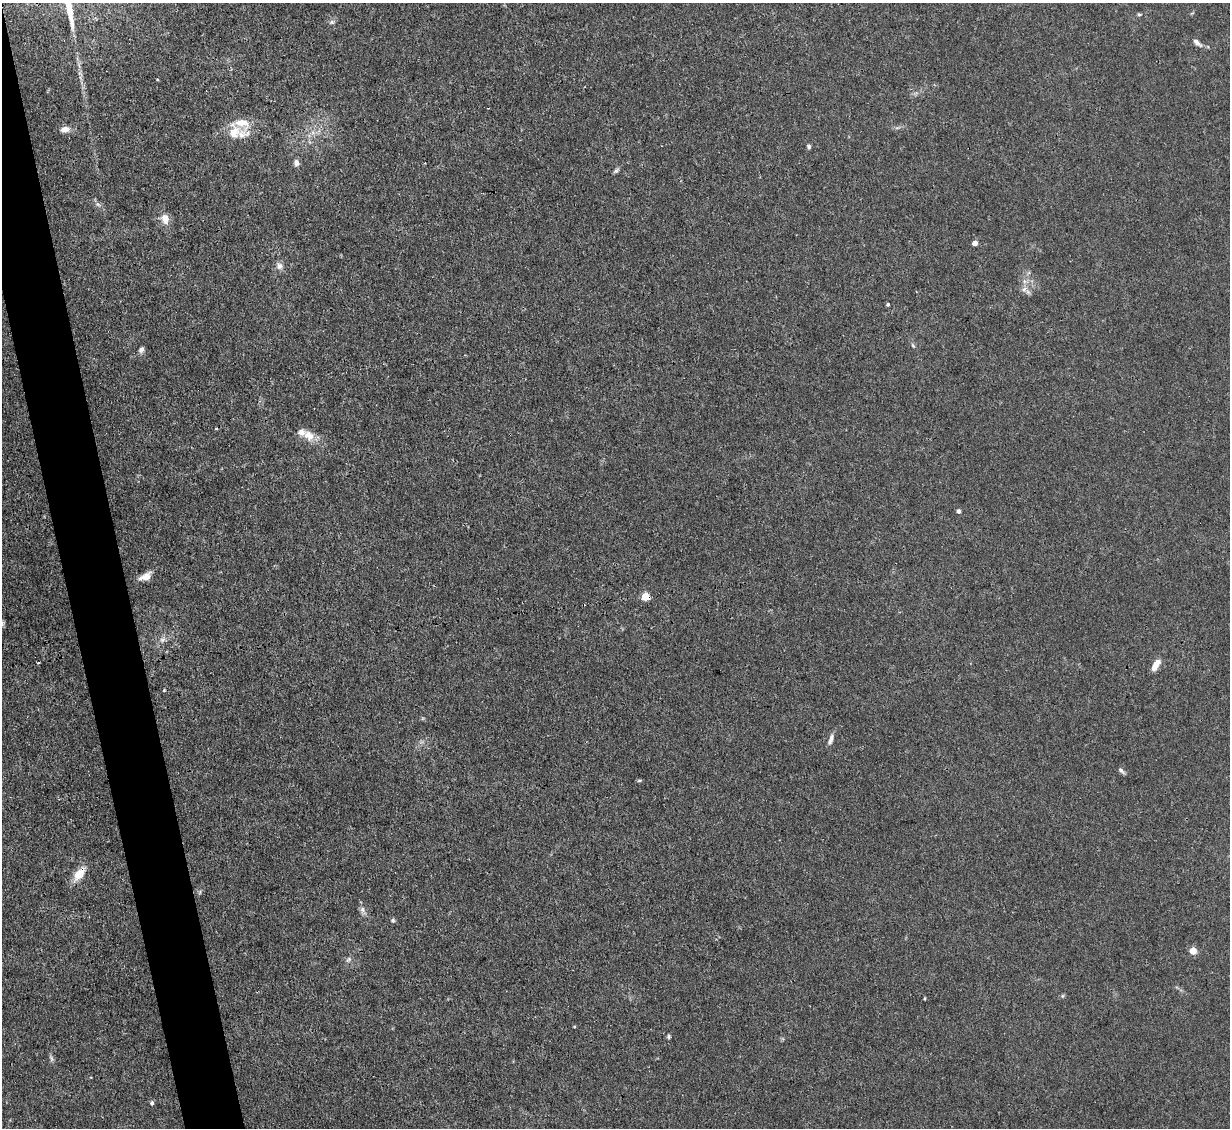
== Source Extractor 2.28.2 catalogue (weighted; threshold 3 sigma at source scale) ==
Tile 11 of 4 x 4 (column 3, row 3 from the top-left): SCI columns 2455-3682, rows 1375-2500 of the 4909 x 4883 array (HDU 1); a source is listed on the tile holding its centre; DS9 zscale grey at full resolution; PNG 1232 x 1130 px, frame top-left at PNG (2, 3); no overlay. Shown black and unused: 4% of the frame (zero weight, under 3 of 4 exposures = <1% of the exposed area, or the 3 px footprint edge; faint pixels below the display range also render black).
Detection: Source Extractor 2.28.2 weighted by HDU 2 'WHT'; one run over the whole footprint, this tile lists its part. Background 0.0355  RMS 0.003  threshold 0.0133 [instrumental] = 3 sigma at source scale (4.5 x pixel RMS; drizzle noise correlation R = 1.50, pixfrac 1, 0.05/0.05 arcsec/px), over >= 5 px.
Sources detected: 46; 1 long thin detection or spike segment (spike, bleed or trail) — not listed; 3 inside a brighter listed object's ellipse — not listed separately; the other 42 listed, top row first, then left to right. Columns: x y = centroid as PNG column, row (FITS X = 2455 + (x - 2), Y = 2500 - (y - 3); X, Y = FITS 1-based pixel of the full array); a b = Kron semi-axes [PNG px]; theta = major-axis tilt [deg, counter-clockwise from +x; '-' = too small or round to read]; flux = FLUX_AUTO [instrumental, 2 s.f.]
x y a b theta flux
1139 14 6 4 -9 0.41
332 22 8 6 14 0.75
1197 43 14 6 -42 1.4
157 80 3 2 - 0.34
242 123 27 17 -20 5.8
65 129 11 7 10 2.2
809 147 6 5 - 0.57
296 163 8 6 -78 1.2
616 171 9 5 41 0.65
98 204 7 4 -44 0.73
165 219 13 9 -79 3
975 243 4 4 - 2.2
279 266 9 9 - 1.5
1024 281 7 4 -72 0.78
1024 289 7 6 - 1
888 304 4 3 - 0.47
913 345 6 4 -57 0.47
141 349 8 6 50 1
309 436 17 12 -37 3.7
958 511 4 4 - 1
145 576 15 8 27 2.6
645 597 5 5 - 9
2 623 9 5 -74 0.58
162 640 9 6 19 1.1
38 663 3 3 - 0.42
1156 665 13 6 58 3.3
164 690 3 3 - 0.25
831 739 15 6 73 1.4
1121 770 9 5 -44 0.8
639 780 6 4 1 0.4
79 874 21 10 52 4.2
200 892 6 4 72 0.41
362 910 9 7 -67 1.2
393 920 6 5 - 0.54
1193 951 5 4 - 7.2
349 959 10 6 44 0.88
1062 996 6 4 89 0.37
924 998 4 3 - 0.29
574 1027 4 3 - 0.24
668 1037 5 4 - 0.49
51 1058 9 5 -76 0.76
152 1103 5 4 - 0.75
Overlapping masked pixels (flux is a lower limit): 2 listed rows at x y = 645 597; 79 874
Isophote crosses this tile's border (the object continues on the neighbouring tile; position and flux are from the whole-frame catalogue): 1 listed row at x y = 2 623